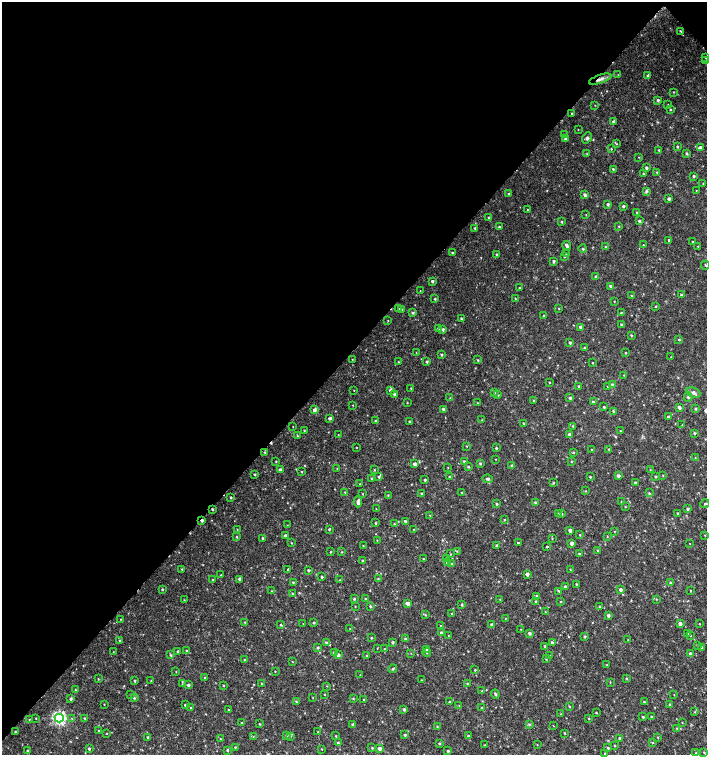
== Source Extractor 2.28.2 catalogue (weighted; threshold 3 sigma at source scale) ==
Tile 2 of 4 x 4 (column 2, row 1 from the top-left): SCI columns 1635-3043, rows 4518-6023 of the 6023 x 6029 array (HDU 1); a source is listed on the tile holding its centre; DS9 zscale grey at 2 x 2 block average (1 PNG px = mean of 2 x 2 image px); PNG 709 x 757 px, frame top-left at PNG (2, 2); each listed source drawn as its Kron ellipse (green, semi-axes under 4 px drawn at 4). Shown black and unused: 47% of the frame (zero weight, under 2 of 3 exposures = <1% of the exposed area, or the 3 px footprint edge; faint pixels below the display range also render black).
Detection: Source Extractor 2.28.2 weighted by HDU 2 'WHT'; one run over the whole footprint, this tile lists its part. Background 0.0179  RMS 0.0033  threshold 0.0149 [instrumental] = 3 sigma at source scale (4.5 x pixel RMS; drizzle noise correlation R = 1.50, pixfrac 1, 0.0396/0.0396 arcsec/px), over >= 5 px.
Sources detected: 415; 3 cosmic-ray / hot-pixel residue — neither listed nor drawn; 4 inside a brighter listed object's ellipse — not listed separately; the other 408 listed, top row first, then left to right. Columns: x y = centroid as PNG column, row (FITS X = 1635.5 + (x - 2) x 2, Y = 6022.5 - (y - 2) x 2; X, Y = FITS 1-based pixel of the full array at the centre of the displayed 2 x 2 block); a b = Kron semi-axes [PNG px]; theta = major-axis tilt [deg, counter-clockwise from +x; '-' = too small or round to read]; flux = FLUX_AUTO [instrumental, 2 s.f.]
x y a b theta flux
680 31 2 2 - 0.56
706 58 2 2 - 0.43
705 61 3 2 - 0.56
618 75 3 2 - 0.38
648 75 3 2 - 1.2
600 79 12 3 18 3.6
674 92 3 2 - 0.39
658 100 3 3 - 1
595 105 2 2 - 0.29
668 105 3 2 - 0.55
670 109 2 2 - 0.69
572 113 2 2 - 0.72
613 122 4 3 - 1.1
578 130 2 2 - 0.28
565 135 3 2 - 0.7
587 138 6 4 51 2
565 139 3 3 - 1.3
616 144 3 2 - 0.41
677 147 3 2 - 0.78
700 148 3 3 - 3.2
611 149 3 2 - 0.44
659 150 2 2 - 0.54
686 153 3 3 - 1.1
587 154 3 2 - 0.45
639 157 3 2 - 0.29
646 168 2 2 - 1.5
613 169 3 2 - 0.63
657 172 2 2 - 0.68
643 174 2 2 - 0.72
694 176 2 2 - 1.1
703 184 3 2 - 0.39
696 191 2 2 - 0.27
646 192 4 3 - 0.98
508 194 3 2 - 0.75
584 194 4 3 - 1.2
669 199 3 2 - 1.6
608 204 3 3 - 1.1
623 206 3 3 - 0.93
527 210 2 2 - 0.56
637 212 3 2 - 0.64
586 215 2 2 - 0.32
489 217 2 2 - 0.8
639 221 3 3 - 1
562 222 3 2 - 0.75
619 226 3 2 - 0.48
499 227 3 2 - 0.84
475 228 3 2 - 0.71
668 240 2 2 - 3.5
693 242 3 2 - 0.94
567 245 4 2 - 2.1
643 245 2 2 - 0.38
698 246 3 2 - 0.32
606 247 3 2 - 0.54
583 249 4 3 - 0.81
453 253 3 2 - 0.79
497 254 3 2 - 1.1
566 254 3 2 - 0.73
564 256 3 3 - 1.1
553 261 2 2 - 1.4
705 265 4 2 - 0.48
596 276 3 3 - 0.64
432 281 3 2 - 1.3
610 286 3 2 - 0.92
520 287 3 3 - 0.93
420 291 2 2 - 0.3
681 295 2 2 - 0.85
632 296 3 3 - 0.91
515 298 3 2 - 0.52
435 299 2 2 - 0.84
614 301 2 2 - 0.35
656 306 3 2 - 0.52
559 308 2 2 - 0.4
399 309 3 2 - 0.8
402 309 3 2 - 0.49
621 312 2 2 - 1.8
413 313 3 3 - 1.2
544 316 2 2 - 0.93
461 318 2 2 - 1.2
388 320 2 2 - 0.34
621 324 2 2 - 0.83
581 327 3 3 - 2.3
438 328 3 3 - 0.81
443 329 3 3 - 1.5
631 335 3 2 - 0.71
679 339 3 2 - 0.56
570 343 2 2 - 1.2
585 348 2 2 - 1.3
416 352 2 2 - 0.29
626 353 2 2 - 0.55
441 355 3 2 - 1.1
671 357 3 2 - 0.4
352 359 2 2 - 0.3
478 360 3 2 - 0.58
398 362 2 2 - 0.29
427 362 2 2 - 1.1
593 363 2 2 - 0.45
624 375 2 2 - 0.42
549 382 2 2 - 0.5
612 384 3 2 - 1
579 386 2 2 - 0.85
607 387 2 2 - 0.27
411 388 2 2 - 0.45
354 390 3 2 - 0.29
390 390 3 3 - 1.4
494 393 2 2 - 0.36
693 393 7 4 -23 2.2
394 394 3 3 - 1.1
498 395 3 2 - 0.63
688 397 4 3 - 1.5
450 398 2 2 - 0.3
570 398 3 3 - 1.1
534 401 2 2 - 0.78
593 402 3 3 - 1.1
407 403 2 2 - 0.43
478 403 2 2 - 0.38
353 405 3 2 - 0.32
604 407 2 2 - 0.92
679 407 3 2 - 2.2
444 409 3 2 - 2.2
696 409 3 2 - 0.92
314 410 3 3 - 2.5
613 411 3 2 - 0.88
668 417 2 2 - 1
329 418 3 3 - 1.6
482 420 2 2 - 0.34
376 421 3 2 - 1.2
410 422 2 2 - 1.2
524 423 2 2 - 0.58
682 425 2 2 - 0.39
293 426 2 2 - 0.23
573 426 3 2 - 0.89
304 431 3 2 - 0.47
620 431 2 2 - 0.47
694 433 3 3 - 0.83
569 434 3 3 - 2.5
338 435 2 2 - 0.32
297 436 3 2 - 0.51
467 446 3 2 - 0.35
356 447 2 2 - 0.32
496 448 2 2 - 0.74
609 449 3 2 - 0.4
591 450 2 2 - 0.37
574 452 3 2 - 0.52
265 453 3 2 - 0.48
695 458 2 2 - 0.35
495 459 2 2 - 0.27
464 461 3 2 - 0.76
276 462 3 2 - 0.48
572 462 2 2 - 0.4
480 463 3 2 - 0.76
415 464 3 3 - 3.1
512 465 3 3 - 0.98
468 467 2 2 - 0.98
448 468 2 2 - 0.34
337 469 2 2 - 0.39
280 470 3 3 - 2.6
374 470 2 2 - 0.56
650 470 3 2 - 0.38
302 471 2 2 - 0.53
255 474 2 2 - 0.82
618 476 3 3 - 1.9
656 476 2 2 - 0.81
663 476 2 2 - 0.45
379 477 3 3 - 1.1
449 477 3 2 - 0.59
590 477 2 2 - 0.73
372 479 2 2 - 1.5
488 479 5 3 - 1.3
425 480 2 2 - 0.92
553 483 3 2 - 0.58
635 483 3 2 - 0.87
360 484 2 2 - 0.29
585 491 3 2 - 0.45
345 492 3 2 - 0.61
462 492 2 2 - 0.38
421 493 2 2 - 0.7
649 493 3 2 - 0.54
363 494 2 2 - 0.36
388 495 2 2 - 0.43
231 497 2 2 - 0.84
621 501 2 2 - 0.31
358 502 5 3 - 2.8
535 503 3 2 - 1.1
496 504 2 2 - 0.9
705 504 4 2 - 0.57
625 507 3 2 - 0.41
212 509 2 2 - 1.1
376 509 4 2 - 0.42
687 509 3 2 - 1.3
678 513 2 2 - 1.1
558 514 2 2 - 0.43
561 514 3 2 - 0.61
430 515 2 2 - 0.39
202 520 2 2 - 2
504 520 3 2 - 0.43
405 521 2 2 - 1.1
375 523 2 2 - 0.73
394 524 3 2 - 0.55
287 525 2 2 - 0.31
237 529 2 2 - 0.31
329 529 2 2 - 0.8
414 529 2 2 - 0.27
570 530 3 3 - 2.1
614 531 2 2 - 0.44
285 535 2 2 - 1.3
580 535 2 2 - 0.42
705 535 2 2 - 0.33
607 536 3 2 - 0.41
236 537 2 2 - 0.62
263 538 2 2 - 1
552 538 3 2 - 0.47
377 540 3 2 - 0.34
291 543 2 2 - 0.41
518 543 2 2 - 4.6
572 543 3 3 - 3
690 543 2 2 - 0.47
363 545 2 2 - 0.46
497 545 3 3 - 1.1
547 547 2 2 - 0.87
457 551 3 2 - 0.43
598 551 3 2 - 0.76
330 552 2 2 - 0.45
342 552 3 2 - 0.47
451 554 2 2 - 0.42
579 554 3 2 - 1
424 559 2 2 - 0.67
447 559 3 3 - 1.5
363 561 3 2 - 1.1
448 563 3 3 - 2.7
452 564 3 3 - 1
182 569 2 2 - 0.44
287 569 2 2 - 1.1
570 569 2 2 - 0.4
308 570 2 2 - 1.3
527 574 3 3 - 2.4
221 575 2 2 - 0.3
322 577 2 2 - 0.83
213 579 2 2 - 0.39
239 579 3 2 - 1.3
378 579 3 2 - 0.56
340 580 2 2 - 0.34
293 582 3 2 - 0.71
670 583 3 2 - 0.66
576 584 2 2 - 0.66
565 587 3 3 - 2.1
162 590 3 2 - 0.75
621 590 2 2 - 2.7
271 591 3 2 - 0.37
559 591 4 2 - 0.9
690 591 2 2 - 0.47
292 593 2 2 - 0.45
536 596 3 2 - 0.9
354 599 3 3 - 0.86
366 599 3 3 - 0.69
500 599 3 2 - 0.48
656 599 3 2 - 0.46
184 600 2 2 - 0.4
535 601 3 3 - 0.7
561 602 2 2 - 0.4
407 603 3 3 - 3.7
462 604 4 2 - 0.59
355 606 2 2 - 0.33
370 606 3 2 - 0.92
600 607 3 3 - 0.99
545 612 3 2 - 0.31
452 614 3 2 - 0.45
425 615 3 2 - 0.59
608 616 4 3 - 1.4
505 618 2 2 - 0.31
120 619 2 2 - 0.32
245 622 2 2 - 0.37
314 622 3 2 - 0.81
303 624 2 2 - 0.21
492 624 2 2 - 1.5
680 624 3 3 - 2.4
699 624 2 2 - 0.33
281 625 3 2 - 0.7
440 625 2 2 - 0.3
350 629 2 2 - 0.31
520 629 2 2 - 0.24
441 633 3 2 - 1.9
529 633 3 3 - 1.5
687 634 3 2 - 0.63
448 635 2 2 - 0.31
584 636 3 2 - 0.99
690 636 2 2 - 0.31
371 638 2 2 - 0.74
405 638 3 3 - 0.97
120 640 3 3 - 0.8
628 640 3 2 - 0.46
326 642 3 2 - 0.83
392 642 2 2 - 1.2
552 643 3 2 - 2
697 645 2 2 - 0.56
545 646 3 2 - 0.8
318 647 2 2 - 0.93
702 647 3 3 - 0.94
377 648 3 2 - 0.33
385 649 3 2 - 0.57
426 649 3 3 - 1
178 651 2 2 - 1.2
186 651 3 2 - 0.75
113 652 2 2 - 0.3
334 652 4 3 - 1.5
411 653 2 2 - 0.31
427 653 4 2 - 0.61
690 653 3 3 - 1.4
170 655 4 2 - 0.68
338 655 3 3 - 2.3
550 655 2 2 - 0.33
367 656 3 2 - 0.6
546 659 3 2 - 0.42
244 660 2 2 - 0.57
292 662 2 2 - 0.35
607 665 2 2 - 0.43
393 669 4 2 - 0.78
475 670 2 2 - 0.59
275 671 2 2 - 0.39
176 672 2 2 - 0.35
360 675 2 2 - 0.4
205 678 3 2 - 0.61
98 679 3 2 - 0.45
626 679 3 2 - 0.52
421 680 3 2 - 0.34
135 681 2 2 - 0.82
151 681 3 2 - 0.56
610 682 3 2 - 0.35
262 683 2 2 - 0.7
467 683 3 2 - 0.79
183 684 3 2 - 0.49
188 685 3 2 - 1.2
223 686 3 2 - 0.44
327 686 3 2 - 0.32
75 690 2 2 - 0.4
482 691 3 2 - 0.62
325 694 2 2 - 0.35
495 694 4 2 - 1.1
130 695 2 2 - 0.66
674 695 2 2 - 0.29
134 698 3 3 - 0.71
313 698 2 2 - 0.29
353 698 3 2 - 0.53
71 699 3 3 - 1.3
364 699 3 2 - 0.5
296 701 4 3 - 0.87
450 702 2 2 - 0.62
644 702 3 2 - 0.57
104 704 2 2 - 0.33
670 704 3 3 - 0.8
185 705 2 2 - 0.78
459 705 2 2 - 0.3
569 706 3 2 - 0.63
482 707 2 2 - 0.51
191 708 2 2 - 0.38
404 709 3 2 - 1.5
228 710 3 2 - 0.44
695 712 3 3 - 0.63
596 713 2 2 - 0.52
561 714 3 2 - 0.49
643 717 3 2 - 0.97
651 717 3 2 - 0.59
36 718 3 2 - 0.43
59 718 4 4 - 170
72 718 3 3 - 0.65
84 718 3 2 - 0.64
589 718 3 2 - 0.53
29 719 2 2 - 0.36
682 722 2 2 - 0.36
242 723 3 2 - 0.77
260 724 2 2 - 0.62
353 724 3 2 - 1.4
529 724 3 3 - 0.81
437 726 3 2 - 0.54
553 726 2 2 - 0.25
677 728 2 2 - 0.51
98 731 2 2 - 0.31
16 732 2 2 - 0.83
318 732 2 2 - 0.36
107 733 2 2 - 0.29
565 733 2 2 - 0.51
405 735 2 2 - 0.91
253 736 3 2 - 0.38
286 736 3 3 - 0.86
290 736 3 3 - 0.79
336 736 3 2 - 0.5
468 736 3 2 - 0.88
148 737 3 2 - 0.83
620 738 3 3 - 1.2
658 738 3 2 - 0.37
220 739 2 2 - 0.55
653 742 2 2 - 0.39
338 743 3 2 - 0.75
439 744 2 2 - 0.9
485 745 3 2 - 0.54
537 745 2 2 - 0.34
614 745 2 2 - 0.57
235 747 2 2 - 0.5
372 748 3 2 - 0.59
380 748 3 3 - 3
608 748 3 2 - 1
89 749 2 2 - 1.3
322 749 2 2 - 0.44
227 750 3 2 - 0.91
27 751 2 2 - 0.97
448 751 2 2 - 1.1
704 752 3 2 - 0.74
604 753 2 2 - 0.42
696 753 2 2 - 0.4
Overlapping masked pixels (flux is a lower limit): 3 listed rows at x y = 600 79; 212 509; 202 520
Isophote crosses this tile's border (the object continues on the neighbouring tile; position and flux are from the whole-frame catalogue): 2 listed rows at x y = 706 58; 705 504
Diffuse or blended objects may show on this block-average render without a row.